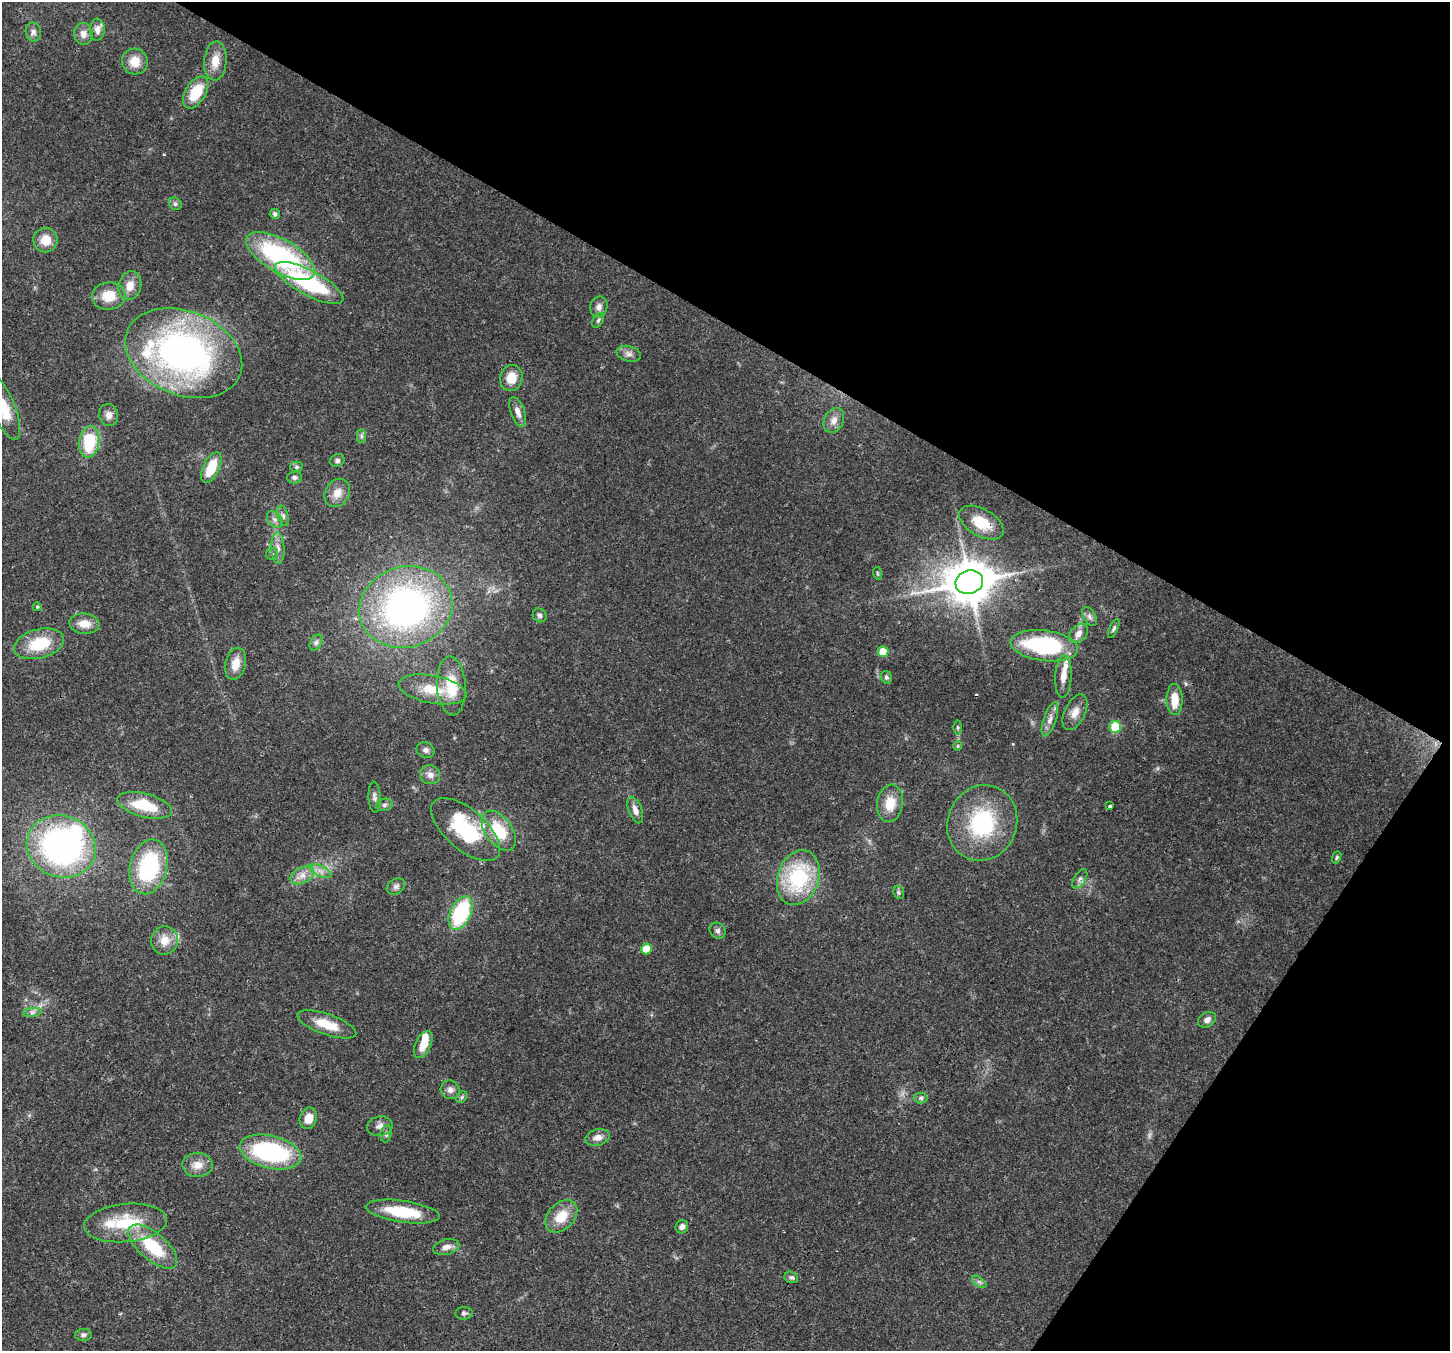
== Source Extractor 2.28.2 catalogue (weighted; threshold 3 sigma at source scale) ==
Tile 8 of 4 x 4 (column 4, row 2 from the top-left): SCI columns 4416-5863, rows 3053-4401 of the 5932 x 6036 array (HDU 1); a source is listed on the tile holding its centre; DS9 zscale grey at full resolution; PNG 1452 x 1353 px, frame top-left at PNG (2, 2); each listed source drawn as its Kron ellipse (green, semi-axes under 4 px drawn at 4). Shown black and unused: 31% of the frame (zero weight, under 3 of 4 exposures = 7% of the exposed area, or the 3 px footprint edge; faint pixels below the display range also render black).
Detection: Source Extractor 2.28.2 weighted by HDU 2 'WHT'; one run over the whole footprint, this tile lists its part. Background 0.0922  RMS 0.0037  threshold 0.0167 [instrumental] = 3 sigma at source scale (4.5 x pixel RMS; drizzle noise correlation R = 1.50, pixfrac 1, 0.0396/0.0396 arcsec/px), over >= 5 px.
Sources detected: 113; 2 inside a brighter object's white glare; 1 cosmic-ray / hot-pixel residue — neither listed nor drawn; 5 inside a brighter listed object's ellipse — not listed separately; the other 105 listed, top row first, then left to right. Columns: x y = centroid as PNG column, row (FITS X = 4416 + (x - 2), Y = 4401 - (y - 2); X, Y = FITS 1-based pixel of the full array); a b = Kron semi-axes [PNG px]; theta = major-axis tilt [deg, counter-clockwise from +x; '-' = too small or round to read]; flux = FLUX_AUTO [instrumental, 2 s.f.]
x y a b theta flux
97 30 11 7 87 2.1
33 32 9 7 -79 1.4
83 34 11 9 -84 2.4
215 61 19 11 85 4.9
135 62 13 12 - 5.3
196 92 18 10 59 11
175 204 7 5 -44 0.81
275 214 5 5 - 1.2
45 240 12 12 - 5.4
280 256 38 16 -30 53
309 283 38 12 -28 37
130 286 14 11 72 4.2
109 296 17 13 6 7.2
599 307 10 8 76 1.9
598 320 8 5 63 0.69
184 353 61 42 -22 130
629 354 12 7 -16 1.8
511 378 13 11 77 5.8
3 407 34 11 -68 11
518 412 15 7 -71 2.8
109 415 11 9 -73 2.3
834 420 13 9 63 2.5
361 436 7 4 90 0.82
89 442 16 10 81 17
337 460 7 6 - 0.9
297 467 6 5 - 0.74
211 468 16 8 64 9.9
294 477 7 6 - 1
337 493 15 12 59 4.1
283 516 10 5 -72 1.1
275 520 9 6 -49 1.4
981 523 24 13 -30 10
278 548 16 6 -87 2.4
272 554 6 5 - 0.71
877 573 6 3 -72 0.42
969 582 14 11 19 1300
37 607 4 4 - 0.4
406 607 47 40 16 120
540 615 7 6 - 0.98
1089 616 10 6 -61 1.3
84 624 15 10 -6 4.8
1114 628 10 4 65 0.78
1079 633 11 8 47 2.5
316 643 8 5 63 1
39 644 25 14 15 14
1044 646 34 15 -7 41
883 652 5 5 - 6.8
235 664 16 10 77 5
886 677 6 5 - 0.82
1063 677 21 8 87 4.8
451 686 29 14 -86 12
433 689 34 14 -11 11
1175 699 16 8 -90 6.2
1075 712 19 10 65 3.8
1050 719 18 6 71 2.6
1115 727 6 5 - 18
957 728 7 3 -90 0.6
958 746 5 4 - 0.43
426 750 9 7 -28 1.4
430 775 10 9 - 2.1
374 797 15 6 -88 1.5
890 803 19 13 83 6.9
144 805 28 12 -14 13
384 805 8 6 16 1
1110 806 3 3 - 1.3
635 810 14 6 -70 2.5
982 823 38 34 68 33
466 829 42 20 -41 29
499 831 23 13 -54 13
61 846 35 30 -19 110
1337 857 6 4 71 0.55
149 867 28 18 75 34
320 871 12 5 -27 1.9
302 875 12 8 27 2.9
798 878 28 20 71 32
1080 879 11 6 58 1.3
396 887 10 7 31 1.4
899 892 7 5 -69 0.79
461 913 18 10 64 32
718 931 8 7 - 1.2
165 940 14 13 - 5.1
646 949 5 5 - 5.6
32 1012 9 4 8 0.98
1207 1020 9 7 31 1.9
327 1024 31 10 -19 8.7
423 1045 14 7 65 4.9
450 1090 9 9 - 1.8
462 1097 6 5 - 0.7
921 1098 6 5 - 0.8
308 1118 11 8 71 4.3
380 1126 13 9 10 2.2
386 1134 9 5 80 0.97
598 1137 12 8 13 2.5
270 1152 31 16 -13 46
198 1165 15 12 -2 4
403 1212 37 11 -8 17
561 1216 18 13 46 8.1
126 1223 41 19 5 19
682 1227 7 6 - 1.5
153 1247 30 13 -40 19
446 1247 13 7 15 2.5
791 1277 7 5 -19 0.89
979 1282 8 4 -37 0.94
464 1313 8 6 5 0.98
83 1335 8 6 3 1.1
Overlapping masked pixels (flux is a lower limit): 1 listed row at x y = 981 523
Isophote crosses this tile's border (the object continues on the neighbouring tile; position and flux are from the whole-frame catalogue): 1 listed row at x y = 3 407